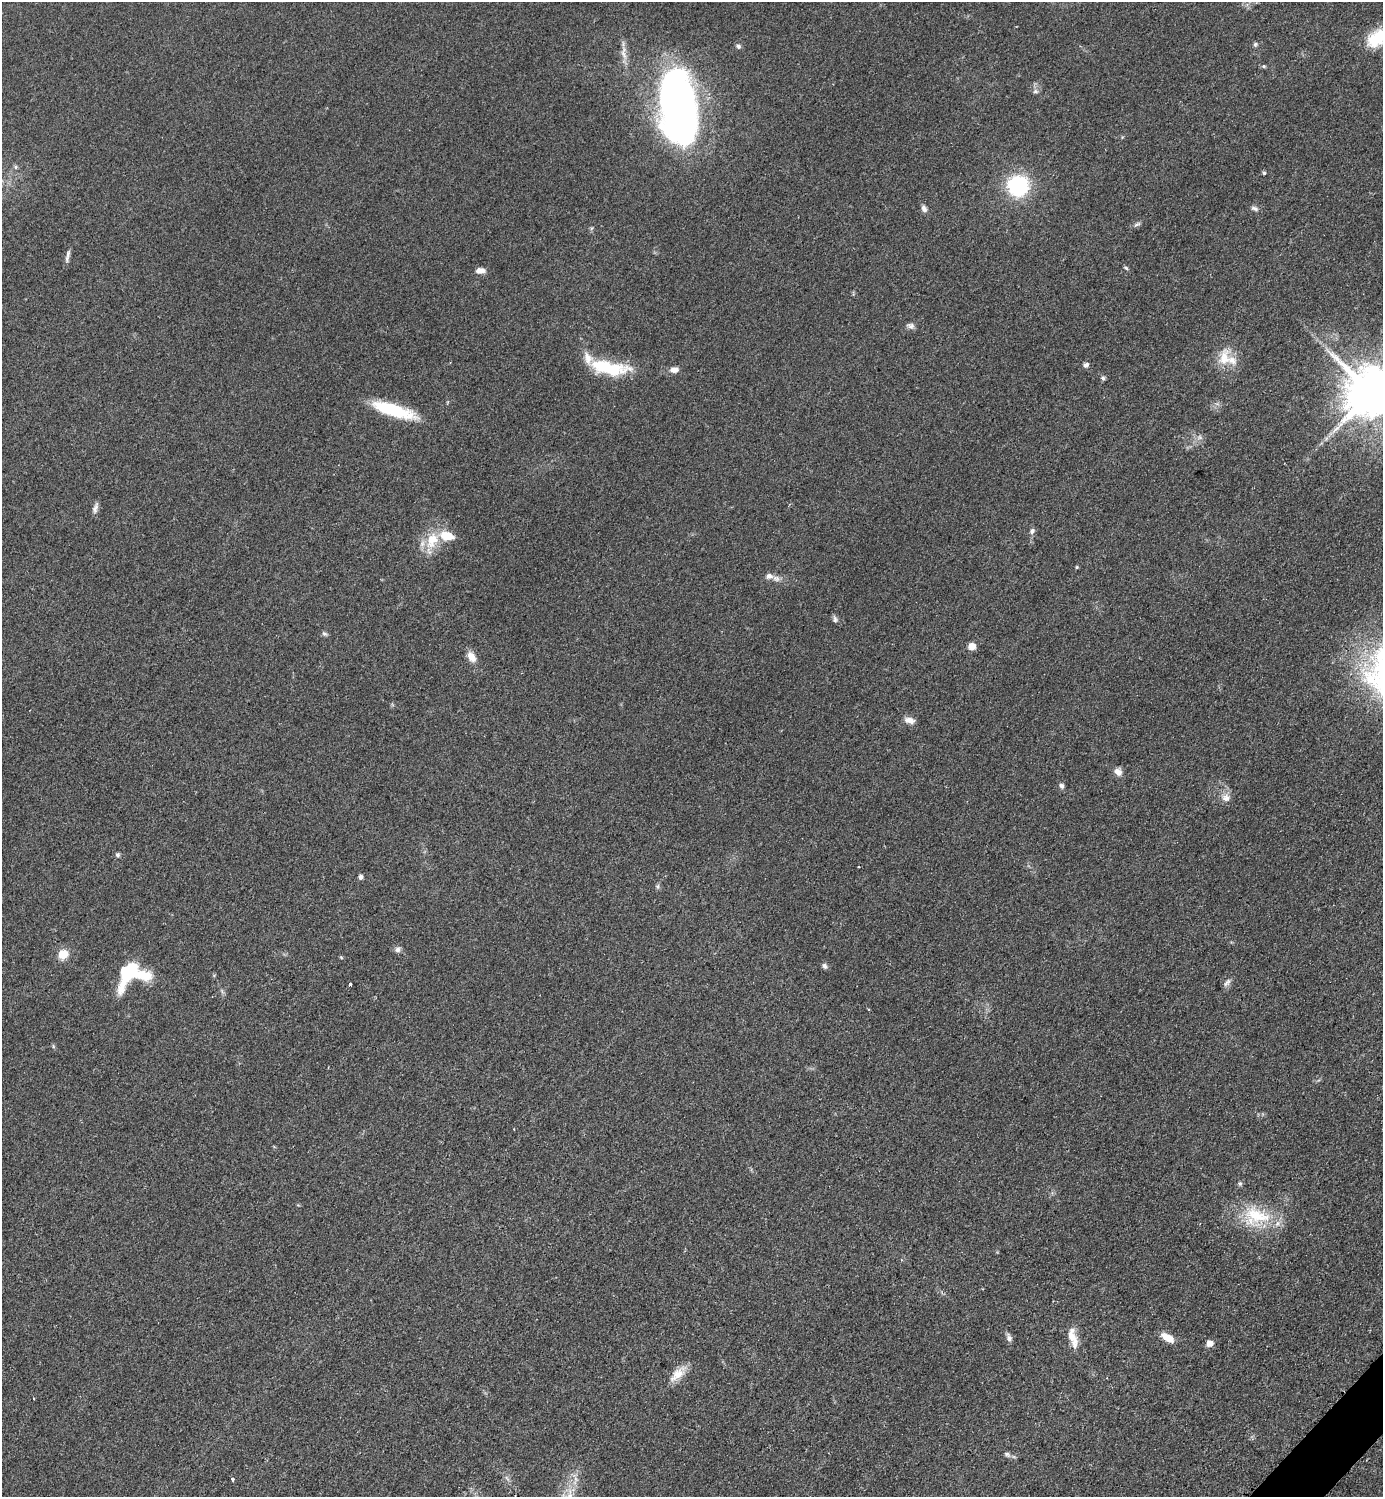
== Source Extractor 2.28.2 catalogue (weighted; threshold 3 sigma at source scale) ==
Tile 6 of 4 x 4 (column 2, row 2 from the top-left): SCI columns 1695-3075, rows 2999-4493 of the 6004 x 6004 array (HDU 1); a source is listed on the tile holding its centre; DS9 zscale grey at full resolution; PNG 1385 x 1499 px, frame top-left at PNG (2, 2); no overlay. Shown black and unused: <1% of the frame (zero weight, under 2 of 3 exposures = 1% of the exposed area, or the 3 px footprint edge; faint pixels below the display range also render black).
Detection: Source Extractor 2.28.2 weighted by HDU 2 'WHT'; one run over the whole footprint, this tile lists its part. Background 0.0782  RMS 0.0082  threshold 0.0367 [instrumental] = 3 sigma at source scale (4.5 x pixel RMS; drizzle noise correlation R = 1.50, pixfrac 1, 0.05/0.05 arcsec/px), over >= 5 px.
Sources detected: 68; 1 too faint to see at this stretch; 1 inside a brighter object's white glare — not listed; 4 inside a brighter listed object's ellipse — not listed separately; the other 62 listed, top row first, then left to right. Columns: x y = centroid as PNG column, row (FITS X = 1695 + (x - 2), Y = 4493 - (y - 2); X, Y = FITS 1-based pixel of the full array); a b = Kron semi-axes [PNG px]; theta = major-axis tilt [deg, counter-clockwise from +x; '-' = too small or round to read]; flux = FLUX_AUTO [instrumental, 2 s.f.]
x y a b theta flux
1376 38 25 17 41 26
1255 44 6 6 - 1.5
738 46 6 6 - 2
624 53 21 8 -83 7.2
1264 66 6 5 - 1.2
1035 91 8 6 1 2.1
678 108 69 32 -83 430
15 167 6 5 - 1.4
1264 173 4 4 - 1.3
1018 186 17 17 - 78
1255 208 11 5 -19 2.4
924 209 10 6 -63 3.1
1137 224 11 4 25 1.9
592 228 6 4 70 1.1
68 253 12 6 84 2.9
1126 268 6 5 - 1.3
480 271 11 7 0 5
911 326 10 7 -27 2.9
1224 358 27 14 87 16
1086 365 6 5 - 2.8
609 368 46 15 -8 44
674 370 11 8 4 4.5
1103 378 5 5 - 1.7
1371 394 16 14 -52 5000
393 410 47 12 -17 47
95 508 15 6 73 3.5
1032 531 8 6 55 2.5
432 540 24 16 68 22
1077 567 4 4 - 0.94
776 578 11 7 -25 3.8
835 619 9 6 -83 2.1
324 634 8 5 -37 1.7
972 646 6 5 - 10
471 657 13 8 -56 8.1
909 720 13 7 -12 5.3
1118 772 10 9 - 4.8
1061 786 7 6 - 2.3
1226 798 12 10 -11 5.9
117 855 6 5 - 1.7
859 867 2 2 - 0.74
361 877 5 5 - 2.5
657 886 7 5 -75 1.6
398 950 7 7 - 2.7
63 954 6 5 - 36
341 957 5 3 - 0.85
824 966 8 6 -65 2.3
126 972 29 14 -90 27
144 975 30 13 -10 21
1227 983 13 6 50 2.8
350 984 3 3 - 2.3
868 1009 4 3 - 0.74
1240 1183 6 5 - 1.4
1256 1216 40 25 -2 43
1009 1338 10 6 -71 3
1073 1338 29 10 -75 12
1168 1338 16 8 -30 10
1209 1343 5 5 - 8.4
677 1374 24 12 44 11
34 1399 3 2 - 0.61
1007 1454 8 6 -33 2.1
233 1479 4 3 - 3.7
569 1495 27 8 86 14
Isophote crosses this tile's border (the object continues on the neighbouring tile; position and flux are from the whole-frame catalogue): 3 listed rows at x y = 1376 38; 1371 394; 569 1495